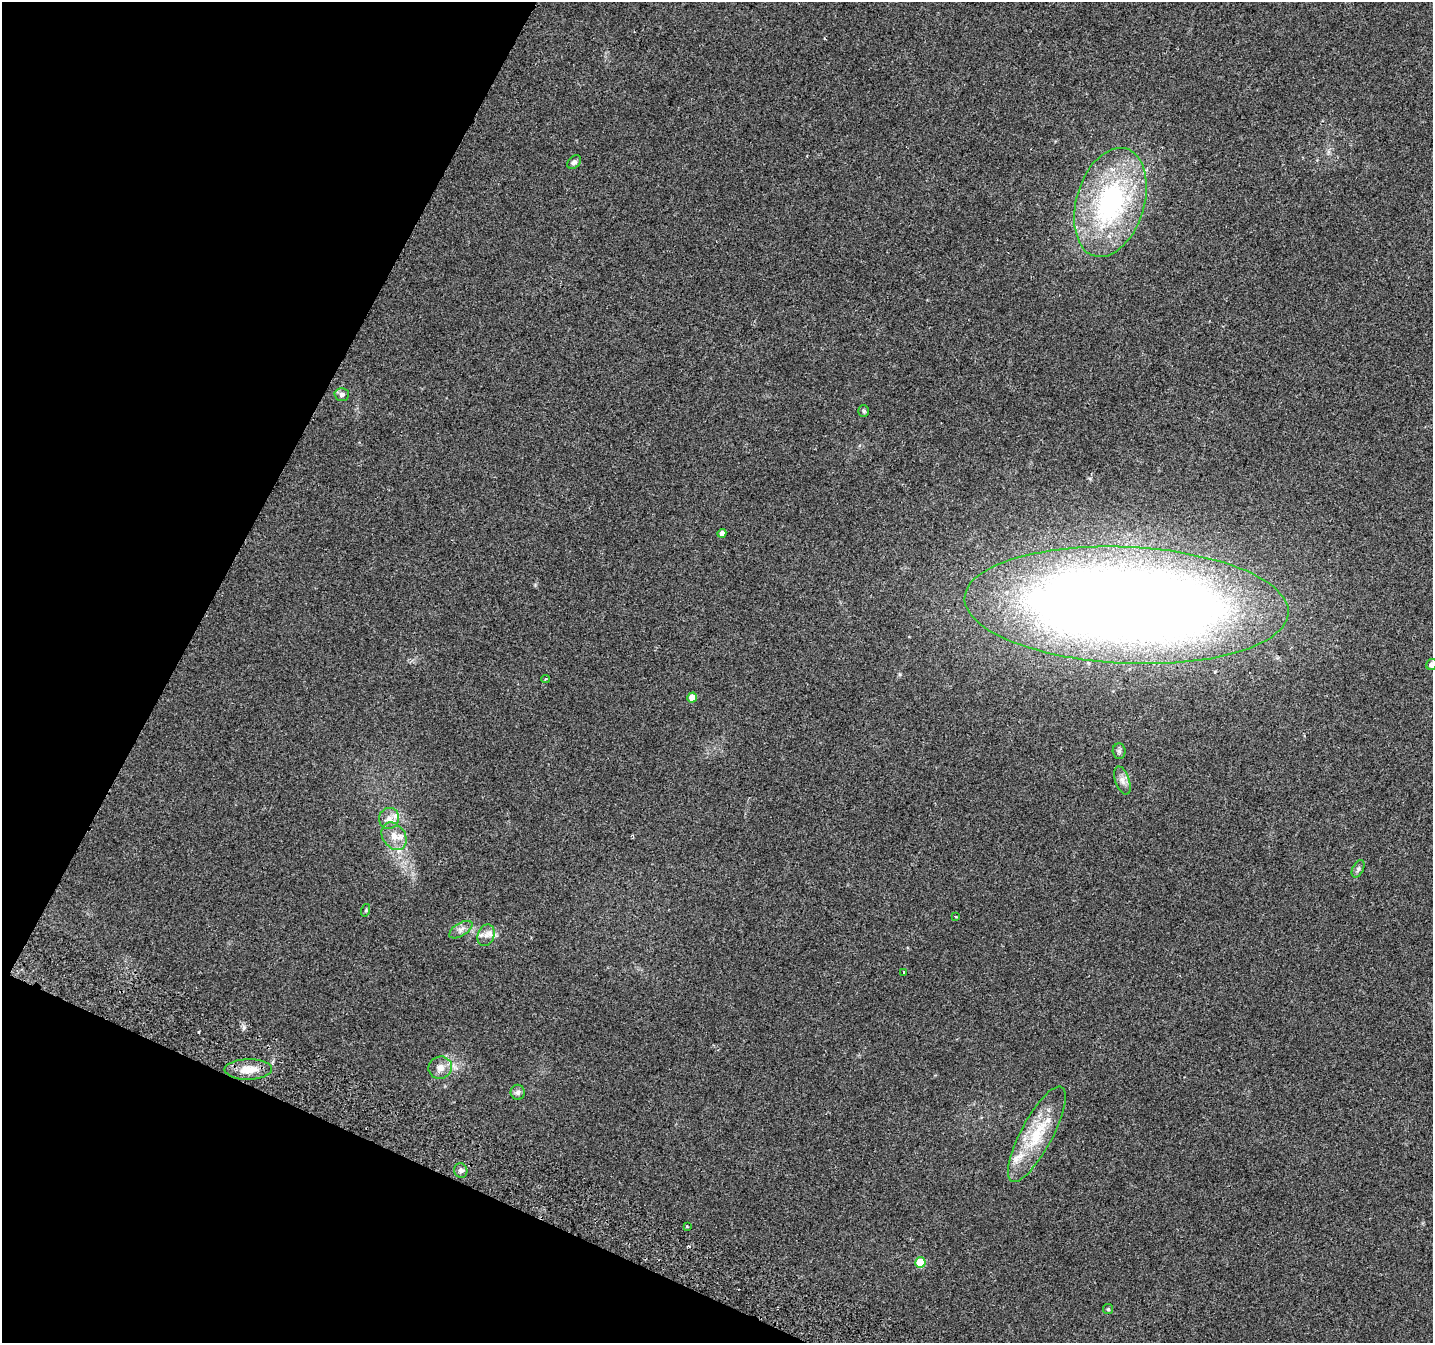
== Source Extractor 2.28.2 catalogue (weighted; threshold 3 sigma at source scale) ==
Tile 9 of 4 x 4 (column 1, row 3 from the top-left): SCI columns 38-1468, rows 1662-3002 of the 5790 x 5939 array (HDU 1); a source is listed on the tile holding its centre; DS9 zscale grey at full resolution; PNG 1435 x 1345 px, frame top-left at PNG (2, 2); each listed source drawn as its Kron ellipse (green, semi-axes under 4 px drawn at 4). Shown black and unused: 22% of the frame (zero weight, under 2 of 3 exposures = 3% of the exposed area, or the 3 px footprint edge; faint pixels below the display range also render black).
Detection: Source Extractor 2.28.2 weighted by HDU 2 'WHT'; one run over the whole footprint, this tile lists its part. Background 0.0882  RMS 0.0083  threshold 0.0372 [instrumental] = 3 sigma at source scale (4.5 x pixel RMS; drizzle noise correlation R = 1.50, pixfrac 1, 0.0396/0.0396 arcsec/px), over >= 5 px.
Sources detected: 32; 2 cosmic-ray / hot-pixel residue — neither listed nor drawn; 3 inside a brighter listed object's ellipse — not listed separately; the other 27 listed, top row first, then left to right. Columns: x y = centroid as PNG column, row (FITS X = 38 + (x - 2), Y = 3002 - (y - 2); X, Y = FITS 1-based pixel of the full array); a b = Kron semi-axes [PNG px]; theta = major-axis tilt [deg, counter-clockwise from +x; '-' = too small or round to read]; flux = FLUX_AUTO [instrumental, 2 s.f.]
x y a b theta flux
574 162 8 5 42 2.4
1110 202 56 34 73 150
342 394 7 6 - 2.7
864 411 6 5 - 1.2
722 533 4 4 - 4.9
1127 605 162 58 -3 1700
1432 665 6 5 - 4.4
545 679 4 3 - 1.2
692 697 5 5 - 11
1119 751 8 6 -87 2.2
1122 780 15 7 -70 4.8
389 818 10 10 - 5.9
394 836 15 11 -55 9.3
1358 869 9 5 62 2.1
366 910 6 4 72 0.97
956 917 4 3 - 0.67
461 930 13 6 32 4.1
486 935 11 8 66 5.1
904 972 3 3 - 4.1
440 1068 12 11 - 6.8
248 1069 24 10 1 13
518 1092 7 7 - 2.9
1037 1134 53 16 62 40
461 1170 7 6 - 2.6
687 1227 3 2 - 1.2
920 1262 5 5 - 27
1108 1309 5 5 - 1.1
Isophote crosses this tile's border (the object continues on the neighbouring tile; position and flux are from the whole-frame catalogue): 1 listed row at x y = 1432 665
Unlisted compact peaks at least as high as the median listed source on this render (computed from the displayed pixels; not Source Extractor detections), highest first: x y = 244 1027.